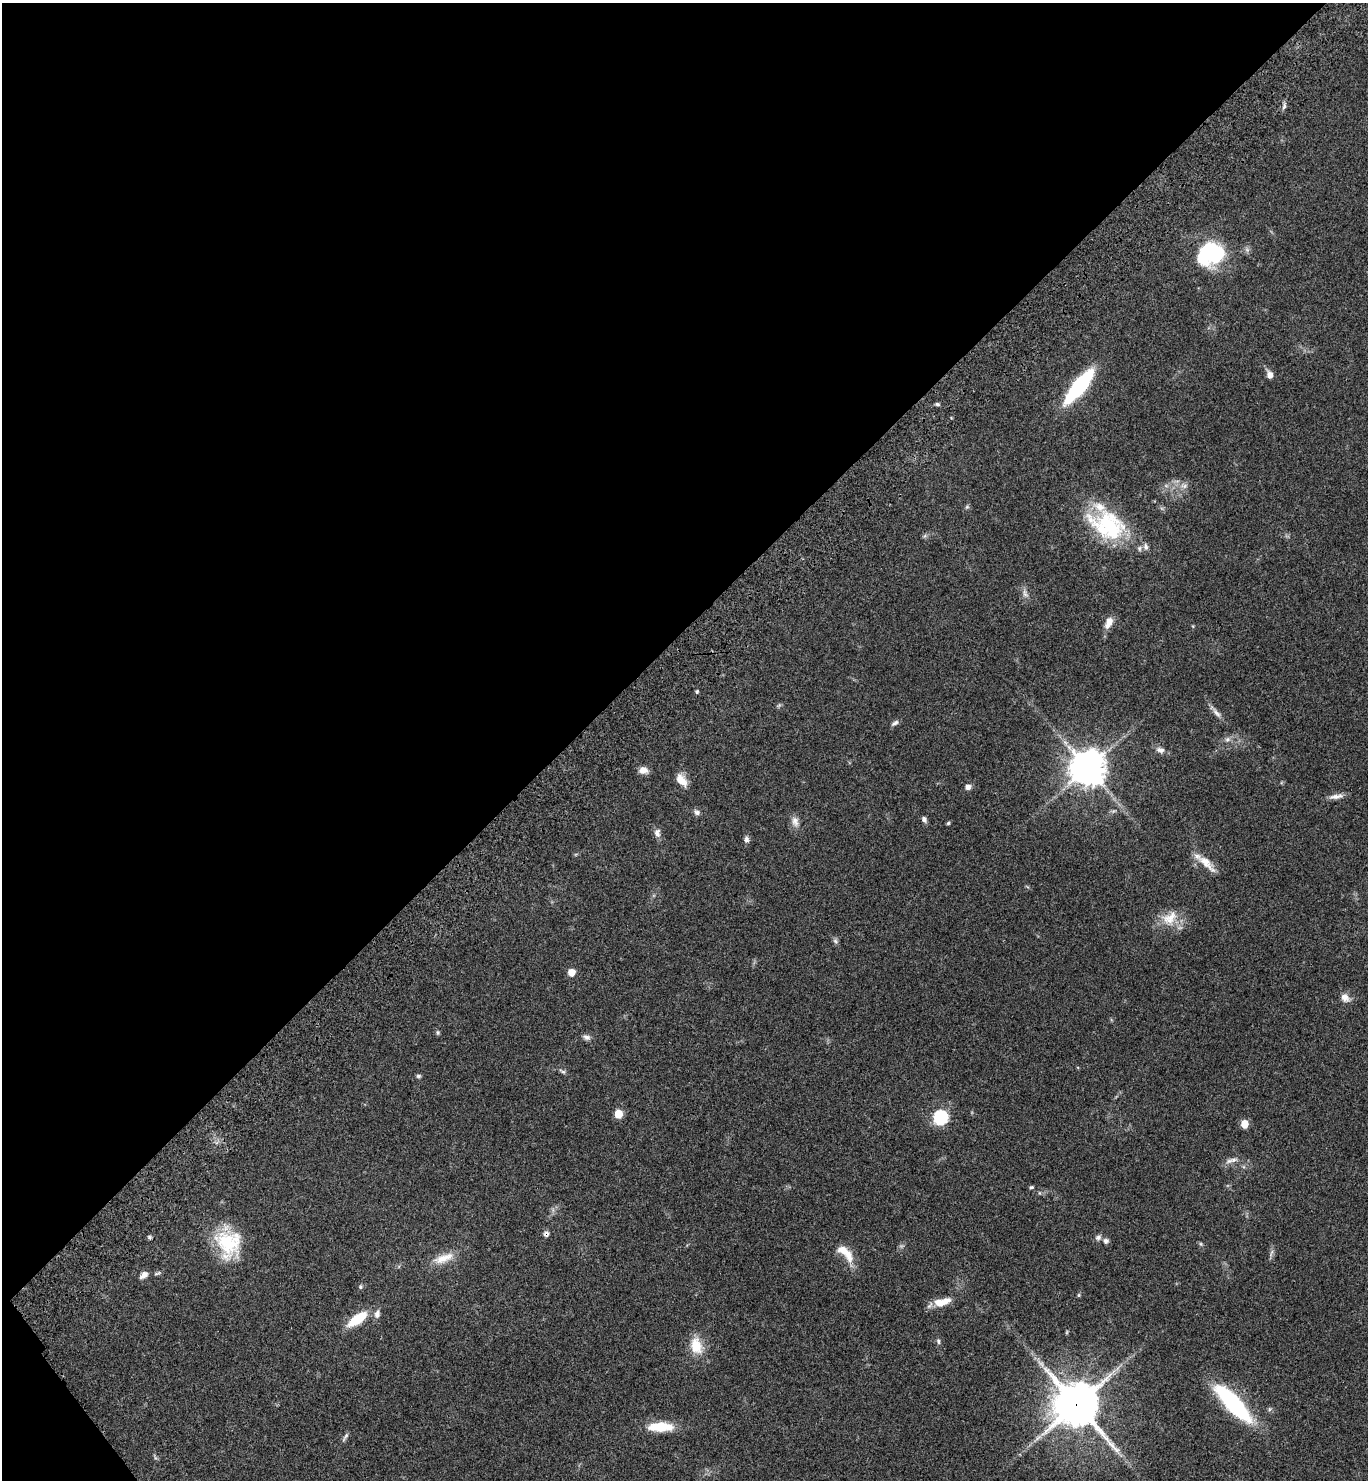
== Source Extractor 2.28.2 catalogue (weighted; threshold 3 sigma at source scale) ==
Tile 5 of 4 x 4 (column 1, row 2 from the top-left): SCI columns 385-1750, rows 3054-4531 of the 6092 x 6110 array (HDU 1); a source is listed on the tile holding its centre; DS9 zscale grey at full resolution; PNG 1370 x 1482 px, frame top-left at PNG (2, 3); no overlay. Shown black and unused: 43% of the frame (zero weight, under 3 of 4 exposures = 6% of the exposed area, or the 3 px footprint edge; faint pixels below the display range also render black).
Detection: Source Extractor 2.28.2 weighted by HDU 2 'WHT'; one run over the whole footprint, this tile lists its part. Background 0.0616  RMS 0.0057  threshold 0.0256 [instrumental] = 3 sigma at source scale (4.5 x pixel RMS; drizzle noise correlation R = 1.50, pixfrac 1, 0.05/0.05 arcsec/px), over >= 5 px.
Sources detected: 78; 2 too faint to see at this stretch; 2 inside a brighter object's white glare — not listed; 4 inside a brighter listed object's ellipse — not listed separately; the other 70 listed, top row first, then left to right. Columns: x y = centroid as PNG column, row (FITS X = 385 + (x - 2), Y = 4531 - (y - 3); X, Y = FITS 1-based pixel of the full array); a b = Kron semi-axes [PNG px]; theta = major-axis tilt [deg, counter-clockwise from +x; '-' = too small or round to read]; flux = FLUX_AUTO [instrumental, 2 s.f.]
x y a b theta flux
1284 106 11 5 81 1.7
1247 249 8 6 -69 1.6
1211 252 26 22 5 37
1270 375 9 6 -66 3.6
1079 386 32 10 51 66
937 404 6 4 -10 1
1184 485 12 9 -4 3.5
1166 486 7 4 -1 1.2
967 507 7 5 68 0.99
1110 527 55 32 -35 51
925 536 7 5 45 1.1
1025 593 15 7 -68 3
1109 623 16 9 66 5.2
697 691 6 4 63 0.79
1216 713 22 6 -48 3.3
895 723 11 5 30 1.7
1227 739 8 7 - 2
1160 750 14 8 -18 3
1087 768 11 11 - 1100
643 770 11 8 -5 4.1
681 780 17 10 -53 6.7
968 787 7 6 - 2.6
1336 796 20 6 9 3.5
1114 811 8 5 19 1.3
697 812 9 7 -26 1.9
924 819 7 5 -62 1.8
795 822 15 10 -73 4
948 823 5 4 - 0.77
657 833 12 8 -86 2.9
746 839 10 6 -86 1.9
1206 863 33 10 -43 8.7
1169 918 26 20 38 13
835 941 9 6 -62 1.4
571 972 5 5 - 8.6
1345 998 14 10 -38 4
438 1032 6 5 - 0.91
586 1037 11 7 -18 2.2
562 1071 12 4 -37 1.4
418 1076 6 5 - 1
618 1114 6 5 - 14
940 1117 7 6 - 99
1244 1124 6 5 - 10
1233 1160 12 7 18 3.2
1032 1187 6 4 4 0.84
553 1210 7 4 -72 1.2
546 1234 7 6 - 2.1
149 1237 6 4 -34 0.89
1098 1237 9 7 56 1.9
1106 1241 8 7 - 1.8
228 1243 37 27 -77 32
1201 1244 6 5 - 0.86
1271 1253 13 3 70 1.4
849 1256 20 11 -74 8
443 1258 31 11 18 9.7
158 1273 11 4 14 1.2
144 1275 10 6 38 3.3
360 1287 6 6 - 1
1079 1295 5 4 - 0.73
942 1302 22 9 13 8.7
377 1314 11 7 73 2.8
357 1319 24 9 36 17
1067 1332 6 4 88 0.61
938 1341 8 5 -80 1.2
696 1346 24 16 -74 12
1233 1403 43 12 -47 79
1076 1404 17 15 -52 1900
1270 1409 6 6 - 1
660 1427 29 10 0 16
345 1437 15 4 59 1.6
155 1457 10 4 -67 0.99
Overlapping masked pixels (flux is a lower limit): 3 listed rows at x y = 1110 527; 546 1234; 1076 1404